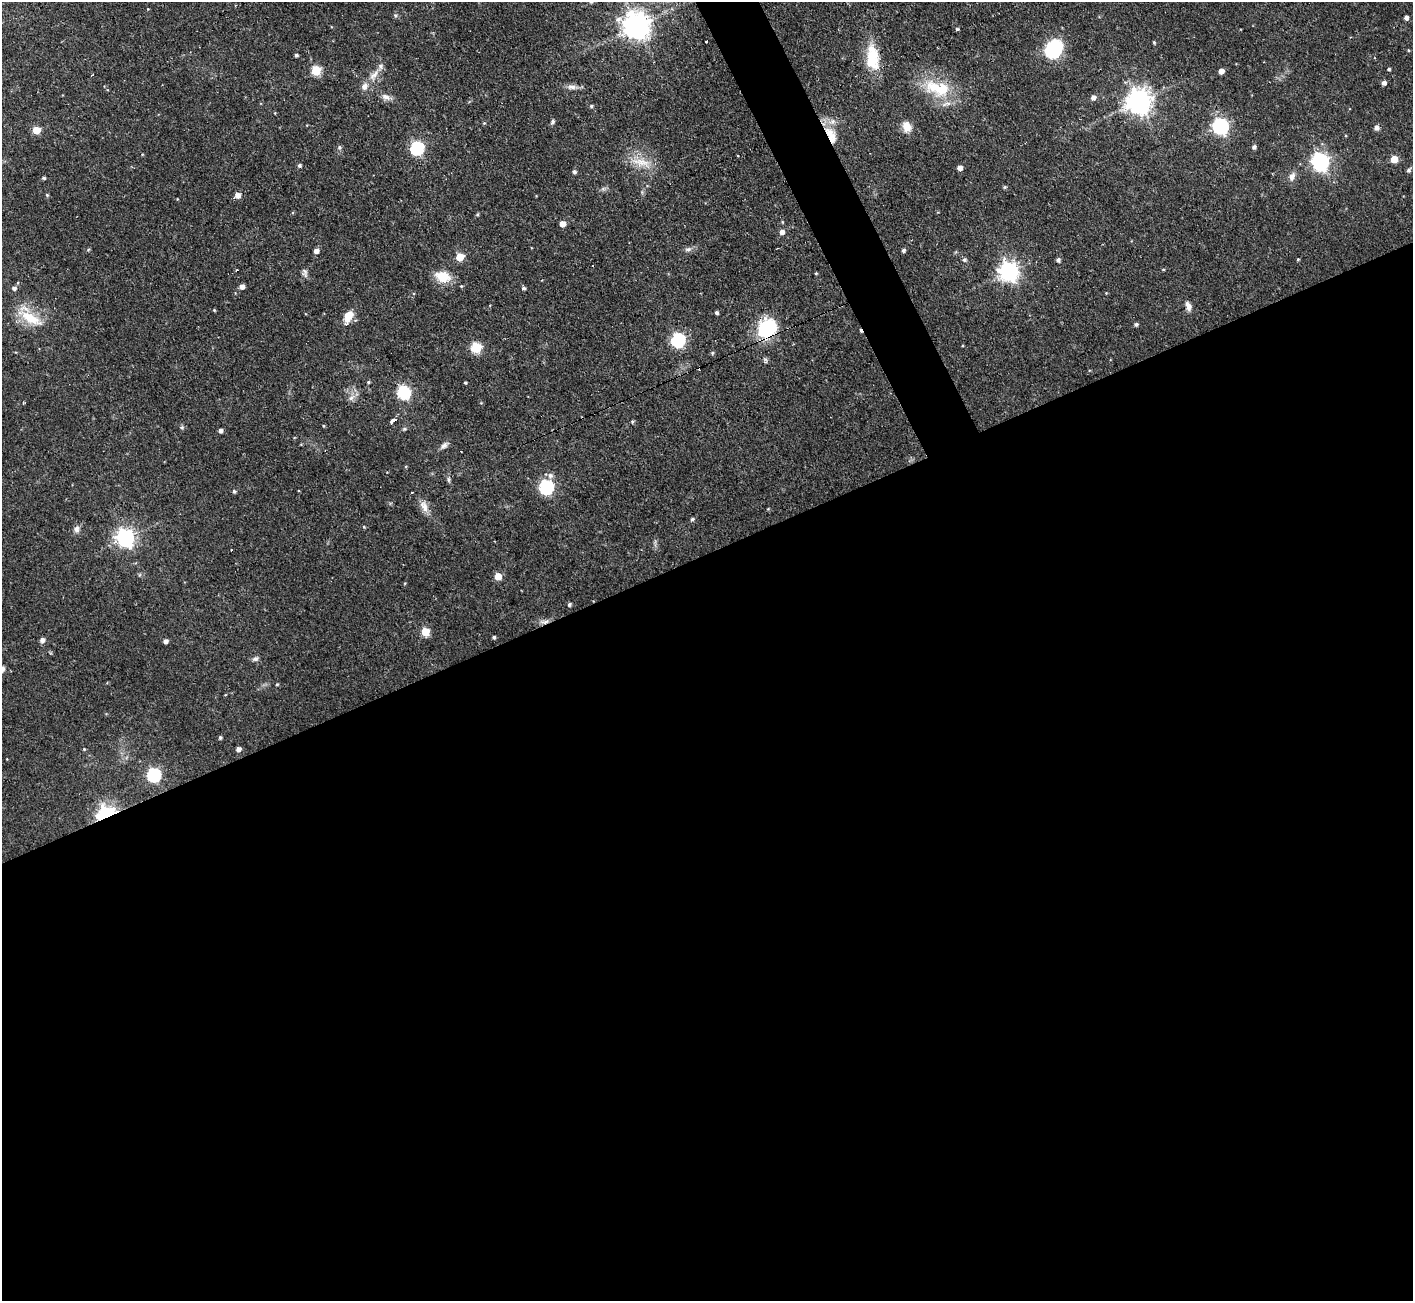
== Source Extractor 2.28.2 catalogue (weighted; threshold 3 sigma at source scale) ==
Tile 15 of 4 x 4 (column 3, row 4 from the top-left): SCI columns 2821-4231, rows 148-1446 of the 5641 x 5624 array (HDU 1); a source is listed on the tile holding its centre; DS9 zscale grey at full resolution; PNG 1415 x 1303 px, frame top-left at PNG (2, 2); no overlay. Shown black and unused: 59% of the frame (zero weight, under 2 of 3 exposures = <1% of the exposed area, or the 3 px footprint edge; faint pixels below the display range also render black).
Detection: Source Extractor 2.28.2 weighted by HDU 2 'WHT'; one run over the whole footprint, this tile lists its part. Background 0.0722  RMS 0.0059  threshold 0.0263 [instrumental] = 3 sigma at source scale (4.5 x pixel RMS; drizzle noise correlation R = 1.50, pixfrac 1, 0.05/0.05 arcsec/px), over >= 5 px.
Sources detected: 125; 2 inside a brighter object's white glare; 4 cosmic-ray / hot-pixel residue — not listed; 4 inside a brighter listed object's ellipse — not listed separately; the other 115 listed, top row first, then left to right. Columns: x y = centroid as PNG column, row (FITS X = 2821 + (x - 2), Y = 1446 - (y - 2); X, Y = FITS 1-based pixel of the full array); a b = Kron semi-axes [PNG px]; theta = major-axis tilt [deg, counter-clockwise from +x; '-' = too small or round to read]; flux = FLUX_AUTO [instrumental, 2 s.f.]
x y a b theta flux
395 15 6 5 - 1
1406 17 4 4 - 2.2
636 26 9 8 - 730
957 29 4 3 - 0.86
706 41 3 3 - 2.2
1154 42 4 3 - 0.69
1408 50 4 4 - 0.56
1052 51 7 6 - 91
872 54 29 18 -76 19
296 55 3 3 - 1.3
1389 69 4 3 - 0.85
316 71 5 5 - 31
1221 71 5 4 - 4.4
374 75 20 9 51 6.2
1384 83 5 5 - 2.2
572 87 13 7 -5 3.1
934 87 31 21 -29 25
386 97 13 8 -23 3.4
1093 97 5 5 - 2.9
1139 102 8 8 - 580
591 106 4 4 - 0.89
553 121 6 4 50 1.4
484 123 4 4 - 0.61
907 126 12 10 -68 6.3
1220 126 7 7 - 170
1376 128 5 5 - 2.8
36 130 5 5 - 16
832 139 25 14 -66 13
339 147 6 5 - 1.2
1254 147 5 4 - 1.7
417 148 6 6 - 90
737 155 3 3 - 1.1
1394 159 5 5 - 11
641 162 32 11 -14 11
1320 162 7 7 - 220
299 165 5 4 - 1.3
960 168 5 4 - 3.3
1409 170 6 5 - 1.3
574 172 5 4 - 1.5
1292 176 12 8 66 3.5
44 178 4 4 - 0.97
1005 187 5 5 - 0.72
603 189 7 4 18 1.2
47 195 4 4 - 0.76
238 195 7 5 -53 3.2
938 212 3 3 - 0.55
477 215 5 4 - 0.76
562 224 5 4 - 5.6
782 232 5 5 - 2.9
688 249 9 6 2 2
903 250 4 4 - 1.3
316 251 5 4 - 3.4
460 257 5 5 - 15
1298 259 4 3 - 0.66
964 260 5 5 - 1.3
1058 260 6 5 - 1.4
1163 269 5 3 - 0.53
237 270 3 2 - 0.99
1009 271 7 7 - 300
305 273 13 6 -75 2.1
816 273 4 3 - 0.6
443 277 17 12 -11 12
242 286 5 4 - 3.2
461 286 4 4 - 0.61
14 288 6 5 - 1.8
523 288 4 4 - 1.3
1188 306 12 7 -72 3.2
214 310 4 3 - 0.58
717 313 4 4 - 1.4
348 317 15 9 62 8.3
31 318 36 13 -29 17
1136 324 4 4 - 1.3
767 328 23 19 48 35
678 340 6 6 - 95
476 348 5 5 - 40
712 353 5 4 - 0.84
765 360 9 5 -77 1.1
368 382 4 4 - 0.78
465 383 3 3 - 0.78
403 392 6 6 - 76
351 398 10 6 45 2.8
393 421 6 3 30 7.5
632 421 5 4 - 0.76
323 426 5 3 - 0.52
182 427 7 5 -5 1
404 429 6 5 - 0.85
220 430 4 4 - 2.3
444 445 11 6 42 2.5
550 475 7 6 - 2.3
449 480 5 5 - 1
546 487 7 6 - 100
234 491 5 4 - 1
412 492 3 3 - 1.9
424 506 18 9 -69 5
768 509 4 3 - 0.52
692 519 5 4 - 1.1
364 527 5 3 - 0.59
76 529 9 8 - 2.5
125 538 7 7 - 230
231 550 3 2 - 0.53
498 576 5 5 - 9.7
569 604 5 4 - 1.2
545 622 15 6 7 3
425 632 5 5 - 18
494 637 4 4 - 1.1
42 640 7 6 - 1.8
165 641 4 4 - 2.5
255 659 9 6 24 1.7
2 669 7 6 - 2.3
277 684 4 3 - 0.64
220 737 4 4 - 1.1
84 749 4 4 - 0.62
238 749 5 4 - 2.7
154 775 6 6 - 91
106 815 9 7 24 200
Overlapping masked pixels (flux is a lower limit): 4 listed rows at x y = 832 139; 767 328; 545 622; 106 815
Isophote crosses this tile's border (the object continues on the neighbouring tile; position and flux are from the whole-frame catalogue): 1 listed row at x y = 2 669